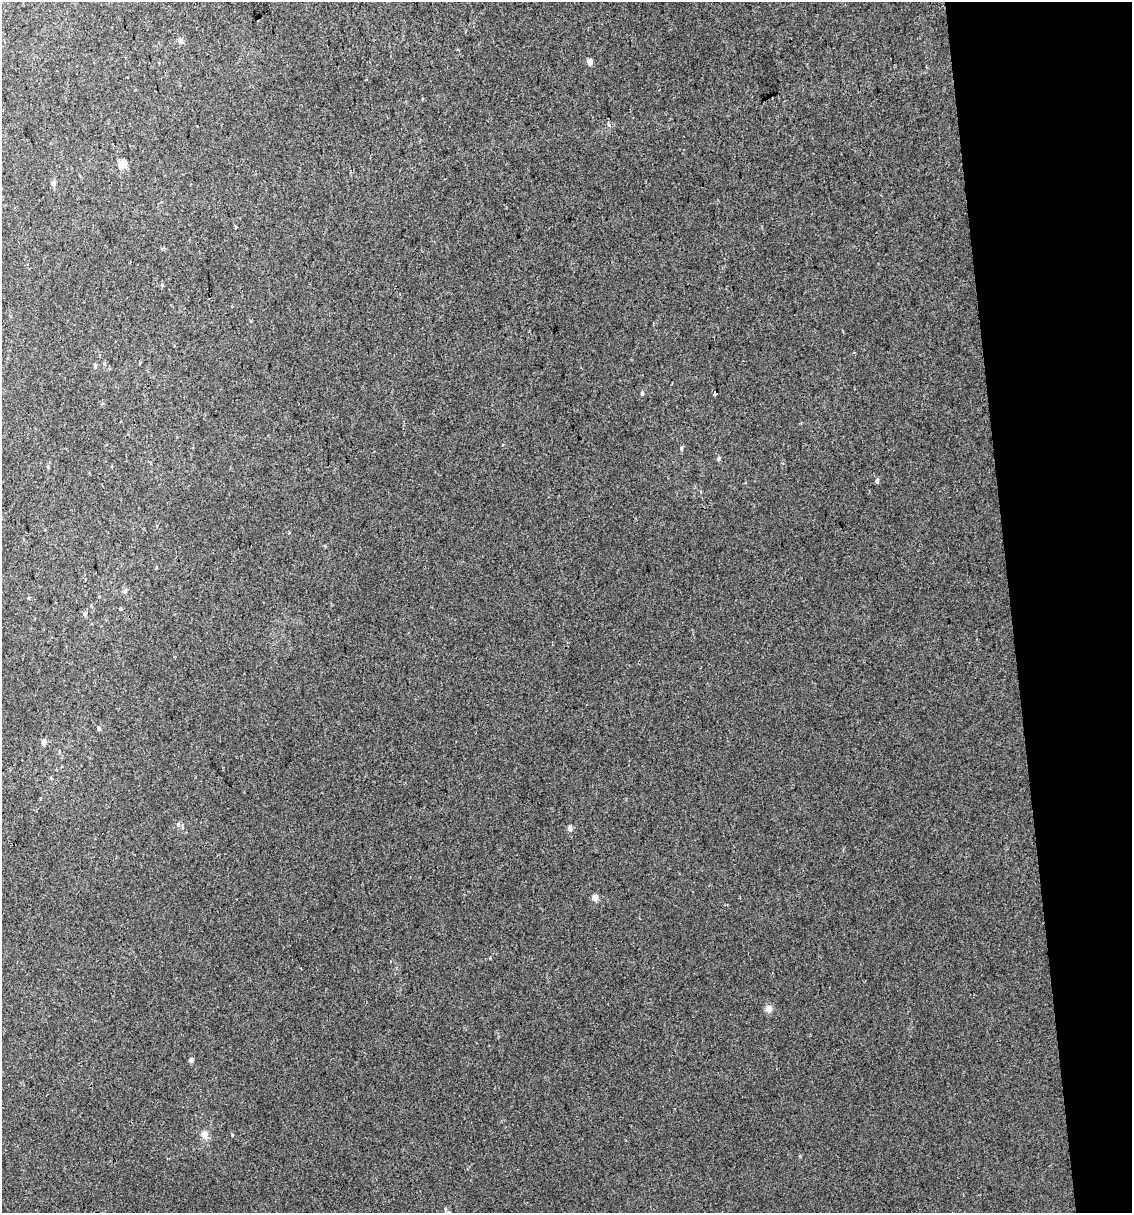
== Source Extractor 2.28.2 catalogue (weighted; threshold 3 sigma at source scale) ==
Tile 12 of 4 x 4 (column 4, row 3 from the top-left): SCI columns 3417-4546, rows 1212-2422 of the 4616 x 4845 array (HDU 1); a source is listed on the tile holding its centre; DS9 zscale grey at full resolution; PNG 1134 x 1215 px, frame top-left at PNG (2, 2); no overlay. Shown black and unused: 11% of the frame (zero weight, under 2 of 3 exposures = <1% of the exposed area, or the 3 px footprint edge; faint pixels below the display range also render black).
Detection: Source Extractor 2.28.2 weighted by HDU 2 'WHT'; one run over the whole footprint, this tile lists its part. Background 0.0207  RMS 0.007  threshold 0.0314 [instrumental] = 3 sigma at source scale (4.5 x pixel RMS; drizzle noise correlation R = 1.50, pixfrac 1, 0.0396/0.0396 arcsec/px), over >= 5 px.
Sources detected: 26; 3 cosmic-ray / hot-pixel residue — not listed; the other 23 listed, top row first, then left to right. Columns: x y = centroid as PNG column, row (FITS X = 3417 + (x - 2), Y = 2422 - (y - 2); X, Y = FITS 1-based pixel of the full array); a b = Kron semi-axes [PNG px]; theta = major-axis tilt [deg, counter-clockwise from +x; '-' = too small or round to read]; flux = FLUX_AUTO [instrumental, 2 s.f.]
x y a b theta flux
180 40 8 5 -54 1.6
590 62 5 4 - 5.3
122 164 5 4 - 23
54 183 6 5 - 2.5
162 285 5 3 - 0.65
104 364 5 4 - 0.93
642 393 5 4 - 1.1
714 394 4 3 - 4.2
681 449 6 4 86 1.1
718 459 5 4 - 1.3
48 467 5 3 - 0.74
877 481 7 4 89 1.3
125 591 7 6 - 1.8
29 598 5 3 - 0.6
85 614 6 5 - 1.4
99 728 6 4 -89 0.98
44 742 5 5 - 3.8
178 825 7 6 - 1.7
570 828 9 5 82 1.5
595 897 7 6 - 3.7
768 1009 8 8 - 3.7
191 1060 6 5 - 1.8
204 1134 8 7 - 5.2
Unlisted compact peaks at least as high as the median listed source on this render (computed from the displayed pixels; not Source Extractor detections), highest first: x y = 232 1135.